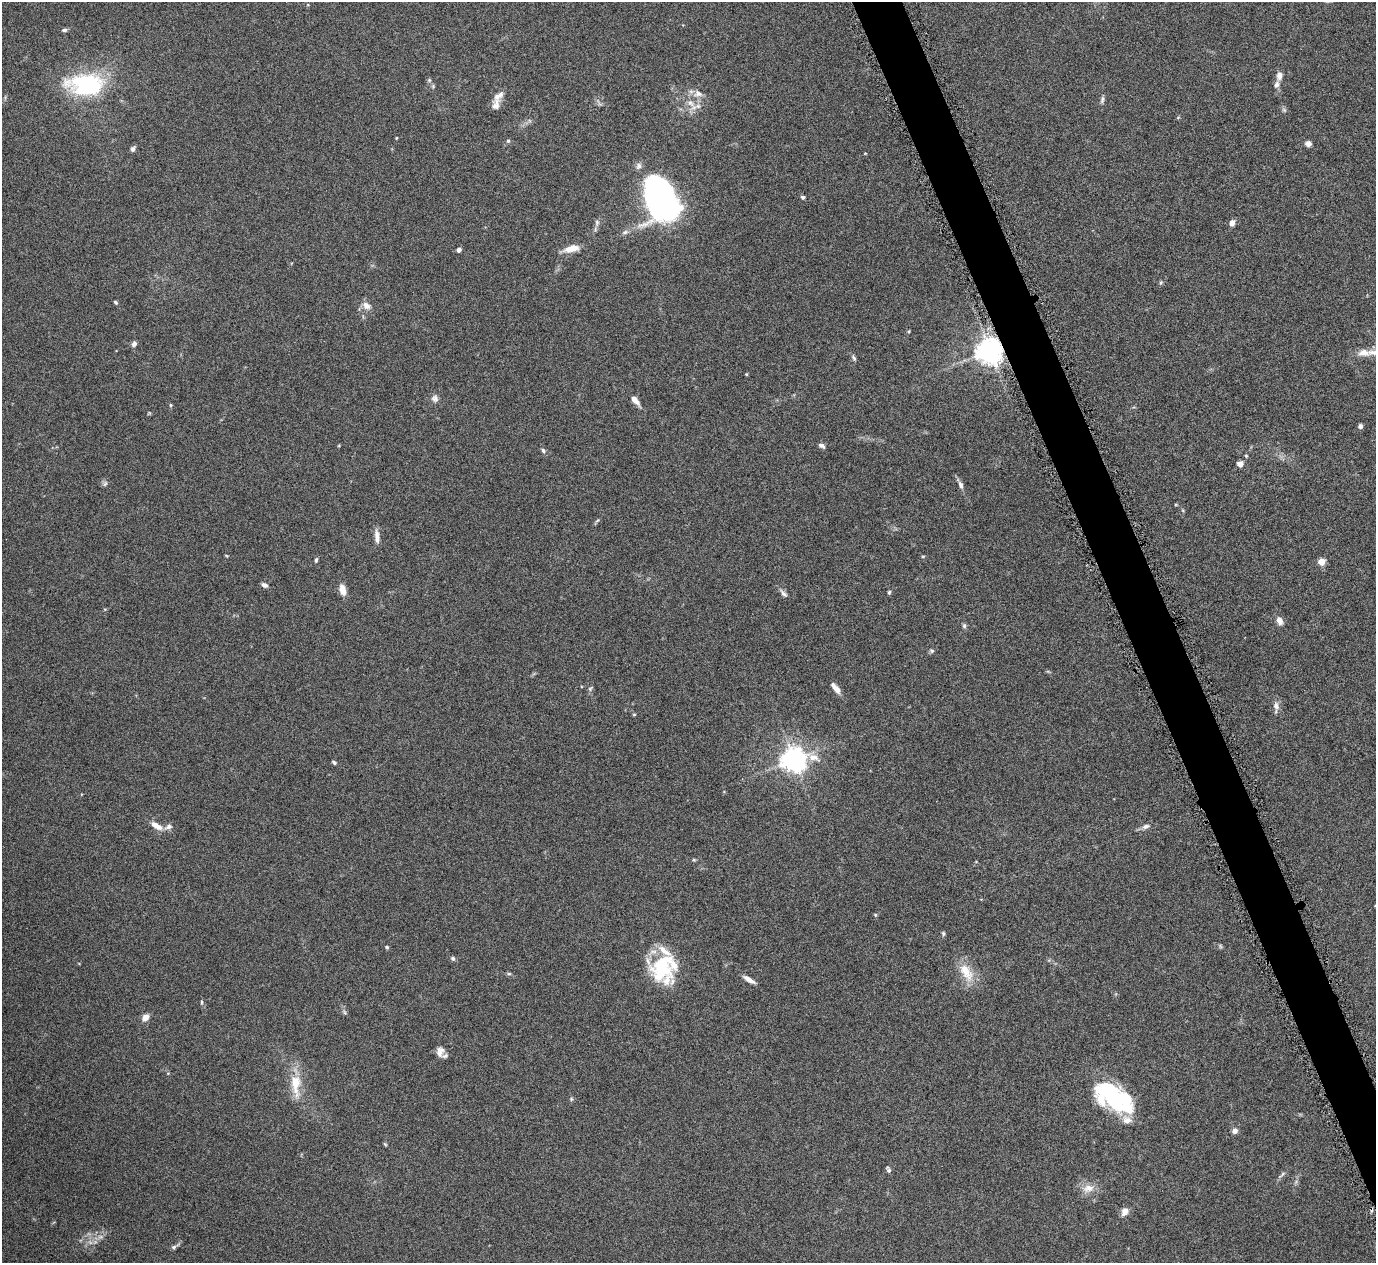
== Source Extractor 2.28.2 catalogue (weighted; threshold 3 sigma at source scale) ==
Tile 6 of 4 x 4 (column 2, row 2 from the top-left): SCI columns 1379-2752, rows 2685-3945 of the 5508 x 5497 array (HDU 1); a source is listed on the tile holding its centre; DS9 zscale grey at full resolution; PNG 1378 x 1265 px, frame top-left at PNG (2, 2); no overlay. Shown black and unused: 3% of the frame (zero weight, under 4 of 8 exposures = <1% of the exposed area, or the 3 px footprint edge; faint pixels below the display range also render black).
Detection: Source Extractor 2.28.2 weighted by HDU 2 'WHT'; one run over the whole footprint, this tile lists its part. Background 0.174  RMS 0.0061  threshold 0.025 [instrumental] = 3 sigma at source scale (4.09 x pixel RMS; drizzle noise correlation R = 1.36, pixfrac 0.8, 0.05/0.05 arcsec/px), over >= 5 px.
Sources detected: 96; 1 too faint to see at this stretch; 4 inside a brighter object's white glare — not listed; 7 inside a brighter listed object's ellipse — not listed separately; the other 84 listed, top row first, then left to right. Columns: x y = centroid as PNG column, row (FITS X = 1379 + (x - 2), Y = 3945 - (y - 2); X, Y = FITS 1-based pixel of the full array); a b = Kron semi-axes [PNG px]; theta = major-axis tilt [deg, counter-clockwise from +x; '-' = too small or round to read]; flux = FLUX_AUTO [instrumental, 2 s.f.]
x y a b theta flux
64 30 7 5 1 1.2
1279 76 10 7 85 3
429 80 5 5 - 0.85
86 85 27 15 -2 74
1276 85 9 7 69 2.1
698 94 13 9 -7 3.9
498 96 17 8 39 3.7
1102 100 10 4 77 1.4
690 103 11 8 -49 4.2
396 138 5 3 - 0.38
508 141 5 4 - 0.84
1308 144 6 6 - 2.6
133 149 7 5 60 1.4
803 197 5 5 - 1.1
660 199 37 24 -71 190
597 222 8 6 77 1.5
1232 223 7 6 - 2.8
625 232 8 6 16 1.5
572 248 19 8 13 6.3
459 250 5 4 - 1.7
1161 282 6 4 45 0.8
115 302 5 4 - 0.85
366 306 12 9 -31 3.7
909 331 5 3 - 0.56
134 344 7 6 - 1.8
990 351 7 7 - 670
1364 352 17 10 0 5.7
854 358 8 5 -59 1.2
746 374 4 4 - 0.52
435 399 10 9 - 2.4
635 400 12 5 -50 4.4
171 405 5 3 - 0.6
1360 426 6 5 - 1.3
822 446 8 5 -26 1.7
543 450 7 5 -42 1.2
1246 456 4 4 - 0.62
1240 464 6 6 - 2.9
105 484 9 5 63 1.2
961 485 11 6 -69 2.1
597 520 8 3 44 0.78
377 536 17 6 -86 3.6
923 556 5 3 - 0.48
316 560 6 4 79 0.86
1322 561 5 5 - 12
264 585 7 5 -25 2
342 590 12 7 -78 5.1
889 592 5 4 - 0.85
784 593 13 5 -46 1.9
1280 621 9 6 -66 3.8
964 626 7 5 78 1.1
932 651 6 5 - 0.95
590 689 7 5 55 0.96
837 689 9 6 -49 3.9
1276 706 12 8 -77 3
634 715 5 3 - 0.55
794 760 8 7 - 550
334 762 6 4 -32 1
156 826 15 7 -32 5.4
169 826 10 7 26 2.3
1146 826 10 6 13 2.2
694 860 6 4 -17 0.62
875 915 5 4 - 0.61
943 933 6 4 -75 0.83
387 947 5 4 - 0.73
453 958 6 5 - 1.1
662 967 33 26 60 35
966 972 29 14 -58 11
509 974 6 4 0 0.79
749 979 15 5 -32 3.4
201 1002 5 3 - 0.64
345 1012 7 4 -46 0.94
145 1017 8 6 40 3.6
440 1052 13 9 80 3.4
295 1084 31 11 -86 14
1111 1095 27 14 -79 34
571 1099 6 4 72 0.71
1127 1120 13 10 -23 4.6
1235 1131 6 6 - 2.7
385 1144 6 3 -20 0.58
889 1170 7 5 -79 1.3
1282 1174 12 4 51 1.3
1088 1188 17 10 15 5.8
1125 1212 8 7 - 4.4
174 1247 6 5 - 1.1
Overlapping masked pixels (flux is a lower limit): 1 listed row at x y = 990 351